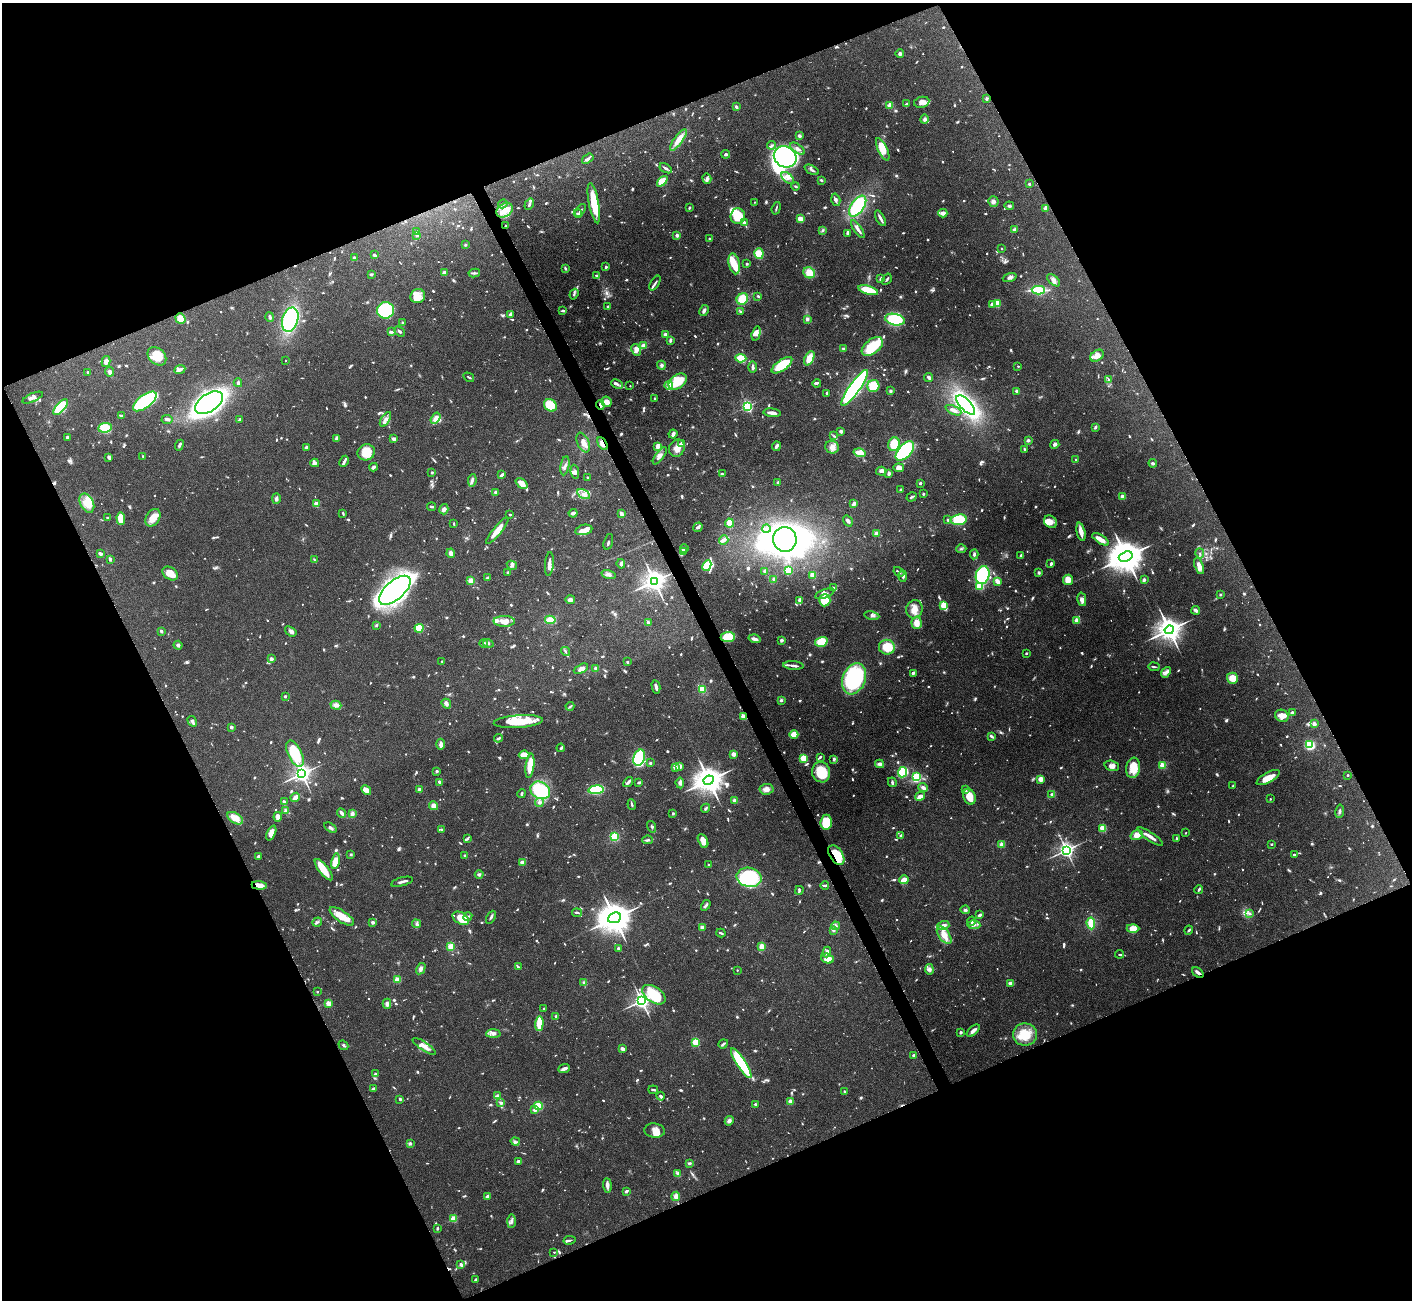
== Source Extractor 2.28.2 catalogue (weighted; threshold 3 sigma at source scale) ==
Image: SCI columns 1-5640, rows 155-5344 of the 5644 x 5631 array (HDU 1 of 3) = the unmasked area's bounding box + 8 px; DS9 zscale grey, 4 x 4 block average (1 PNG px = mean of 4 x 4 image px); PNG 1414 x 1302 px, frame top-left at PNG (2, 3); each listed source drawn as its Kron ellipse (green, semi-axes under 4 px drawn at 4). Shown black and unused: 44% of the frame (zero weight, under 3 of 6 exposures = <1% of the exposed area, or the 3 px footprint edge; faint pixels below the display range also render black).
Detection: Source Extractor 2.28.2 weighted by HDU 2 'WHT'. Background 0.0973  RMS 0.0033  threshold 0.0137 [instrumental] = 3 sigma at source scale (4.09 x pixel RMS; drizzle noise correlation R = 1.36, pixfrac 0.8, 0.05/0.05 arcsec/px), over >= 5 px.
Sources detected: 1578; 40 too faint to see at this stretch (4 x 4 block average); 8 inside a brighter object's white glare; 10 cosmic-ray / hot-pixel residue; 2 long thin detections or spike segments (spike, bleed or trail) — neither listed nor drawn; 40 coinciding with a brighter row at this scale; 123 inside a brighter listed object's ellipse — not listed separately; of the other 1355, all 500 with FLUX_AUTO >= 2.63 (the completeness limit of this list) listed and drawn (855 fainter detections not listed), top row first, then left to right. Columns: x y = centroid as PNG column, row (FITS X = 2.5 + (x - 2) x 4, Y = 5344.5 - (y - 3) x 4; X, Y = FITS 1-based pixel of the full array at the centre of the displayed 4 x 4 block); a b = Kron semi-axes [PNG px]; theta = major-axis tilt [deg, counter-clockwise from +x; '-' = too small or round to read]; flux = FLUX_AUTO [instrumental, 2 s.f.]
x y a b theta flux
900 54 4 3 - 3.9
987 98 2 2 - 13
922 102 8 5 12 14
906 104 4 2 - 3.5
890 105 2 2 - 69
736 107 4 2 - 3.8
925 119 5 3 - 5.3
799 136 3 3 - 4.5
678 140 13 4 54 23
772 145 4 3 - 4.5
797 149 8 3 -35 7.6
883 149 12 5 -65 36
726 154 4 3 - 4.7
785 157 12 10 -32 370
588 159 6 3 36 5.5
666 168 7 2 -31 5
812 170 8 2 -28 3.8
788 178 7 4 -41 9.8
707 179 5 4 - 5.6
821 180 3 2 - 2.7
662 181 6 3 44 35
1029 184 2 2 - 4.6
796 186 4 2 - 2.6
836 200 6 3 -74 5.5
993 201 5 5 - 7.3
754 202 2 2 - 3
594 203 20 5 -79 57
503 204 5 2 - 3.4
529 204 6 2 57 4.2
858 206 12 6 55 140
1009 206 5 3 - 3.6
689 208 3 2 - 3
776 208 6 2 73 2.8
1046 208 4 3 - 6.7
505 210 9 6 32 27
581 210 7 2 52 3.8
943 213 4 3 - 11
578 214 4 2 - 4.6
738 216 8 7 - 60
880 218 8 2 -62 8.3
801 219 3 3 - 27
745 223 2 2 - 27
505 226 2 2 - 2.9
858 229 10 2 -56 9
1014 229 3 3 - 5.3
822 230 4 3 - 3.1
417 232 2 2 - 4.1
847 233 3 2 - 5.2
417 235 3 3 - 3
677 235 2 2 - 20
709 239 2 2 - 12
465 245 2 2 - 12
1002 249 2 2 - 5.4
759 254 5 4 - 40
374 255 4 2 - 5.4
354 258 2 2 - 8.7
734 264 11 5 -77 44
747 264 3 2 - 3.1
606 267 3 2 - 4
565 268 3 2 - 2.8
444 273 3 2 - 12
474 273 6 3 9 3.6
809 273 6 5 - 28
371 274 3 2 - 4.2
597 276 3 2 - 4.5
1010 277 7 3 19 7.1
880 278 3 2 - 4.8
887 279 6 2 58 3
1054 280 8 4 -41 7.3
655 283 8 2 58 4.1
868 290 10 4 -17 63
1038 290 6 3 -2 74
574 294 5 2 - 3.5
418 296 7 7 - 17
758 296 3 2 - 3.4
742 299 6 5 - 47
997 303 4 3 - 22
992 304 2 2 - 16
608 307 2 2 - 13
385 310 8 8 - 220
704 310 6 3 61 7.2
563 311 4 2 - 4.7
740 312 4 3 - 3.3
510 314 4 2 - 6.2
270 317 5 3 - 4.8
180 318 5 4 - 29
807 319 4 3 - 4.4
290 320 12 8 73 190
895 320 10 5 -12 110
402 323 2 2 - 5.3
400 331 6 2 -39 3.9
391 332 3 2 - 6.6
756 333 7 4 75 10
665 335 2 2 - 36
670 340 3 2 - 6
643 345 4 3 - 8
872 346 12 7 37 71
843 349 3 2 - 3.1
636 350 6 4 -62 9.1
157 356 10 8 -44 42
1097 356 7 5 35 14
741 358 5 3 - 48
809 358 8 4 66 23
285 361 2 2 - 3.2
106 362 6 4 77 8.7
661 365 4 3 - 4.6
782 365 12 5 35 79
1018 366 2 2 - 3.9
752 367 6 2 -90 5.3
180 369 5 2 - 8.3
88 372 2 2 - 9.8
110 372 5 2 - 10
469 377 6 2 -32 2.7
929 377 4 3 - 5.3
1108 379 4 2 - 2.6
678 382 10 6 38 69
238 383 4 2 - 3.6
817 383 4 2 - 4.1
617 384 6 3 -24 5.6
669 385 4 3 - 5.2
630 386 2 2 - 2.7
873 386 6 6 - 48
855 388 21 5 55 540
891 391 2 2 - 17
1017 391 2 2 - 20
826 394 3 2 - 3.6
33 398 11 3 24 7.6
655 398 2 2 - 5.1
145 401 14 6 37 190
606 402 5 5 - 16
209 403 15 9 35 790
550 405 7 5 -43 53
600 405 5 2 - 4.4
966 405 12 5 -46 550
747 406 2 2 - 390
61 407 10 4 48 140
953 410 8 3 -25 7.1
772 413 8 3 -7 13
121 416 4 2 - 4.8
435 418 6 3 56 14
167 419 5 3 - 4.4
239 419 4 3 - 2.9
385 419 8 3 58 7.5
1095 427 4 3 - 3.3
105 428 7 5 7 34
841 431 2 2 - 13
673 434 4 3 - 7
834 436 4 2 - 2.7
67 437 4 3 - 4.7
337 438 3 3 - 4.8
394 439 3 2 - 9.2
1028 440 3 2 - 6
583 443 10 6 -65 13
602 444 7 3 -62 11
681 444 2 2 - 28
894 444 7 5 71 57
1055 444 5 3 - 5.5
179 445 6 2 66 4.7
658 446 2 2 - 30
776 446 5 2 - 7.7
306 447 2 2 - 4.1
832 447 7 6 - 13
677 448 9 7 58 17
1024 449 3 2 - 2.9
905 451 12 6 48 270
366 452 9 8 - 33
859 453 6 4 -15 22
143 456 2 2 - 4
660 456 10 4 54 11
109 457 3 2 - 9.2
1076 460 2 2 - 3.6
344 461 6 2 63 5
315 463 4 3 - 4.5
1153 463 4 3 - 3.5
565 466 9 2 80 5.8
373 467 4 2 - 7.4
899 468 5 4 - 8.7
881 471 5 4 - 5.8
432 472 2 2 - 3.8
575 472 7 3 -83 5
889 473 3 2 - 9.6
722 474 4 2 - 3.9
502 475 3 2 - 6.4
587 477 2 2 - 4.8
472 480 6 3 81 5.4
778 482 3 3 - 3.8
522 483 7 3 -41 24
920 483 3 2 - 3.6
901 490 3 2 - 3.5
496 492 3 2 - 4.4
583 494 7 4 -31 10
923 494 2 2 - 3.4
1122 496 2 2 - 43
912 497 5 2 - 3.3
276 499 5 3 - 6
87 503 10 6 -63 30
316 504 2 2 - 46
854 504 4 3 - 7.8
432 507 4 2 - 3.6
444 509 5 4 - 8.7
573 513 4 3 - 8.1
343 514 3 2 - 2.8
621 514 4 2 - 8.3
510 515 2 2 - 5.7
107 518 2 2 - 3.9
153 518 9 6 56 19
121 519 6 3 -86 37
948 520 2 2 - 8.8
959 520 8 5 7 77
848 521 6 3 -57 5.2
1050 522 7 5 -39 13
729 523 4 2 - 36
454 524 3 2 - 2.9
698 527 5 3 - 6.1
766 529 4 3 - 4.2
584 530 8 5 12 10
497 531 17 3 51 36
1081 532 9 3 -77 19
876 534 3 3 - 9.4
785 539 12 11 - 550
1101 539 9 3 -33 17
724 540 5 4 - 5.4
608 542 8 2 73 3.7
684 548 4 2 - 3.2
961 549 5 3 - 3.1
683 552 4 2 - 3.4
451 553 4 3 - 8.9
1200 553 5 2 - 3.1
100 554 3 2 - 7
974 554 5 3 - 4
1021 556 4 2 - 3.3
1126 557 7 5 20 6200
110 559 3 2 - 6.1
315 560 4 2 - 2.8
549 564 12 3 85 11
621 564 5 3 - 4.6
1051 564 3 2 - 5.7
512 565 5 4 - 5.6
707 566 6 4 62 43
1199 566 8 4 -72 17
788 570 3 3 - 49
765 571 3 3 - 3
508 572 2 2 - 3.6
899 572 6 2 -32 3
1039 572 4 3 - 3.4
170 574 8 6 -34 28
609 574 7 4 -14 6.5
813 575 4 2 - 18
983 575 9 6 73 150
903 576 6 3 -90 6.5
487 578 3 2 - 3.3
774 579 4 2 - 4.9
1144 579 3 2 - 3.8
1068 580 5 5 - 18
471 581 4 3 - 18
654 581 4 4 - 1900
997 581 4 2 - 17
980 586 2 2 - 140
833 588 2 2 - 20
395 590 19 9 41 710
825 594 10 3 20 8.3
1220 595 3 2 - 2.7
1082 599 7 4 -78 9
570 600 5 3 - 7.1
825 600 6 5 - 41
799 601 4 3 - 3.7
944 606 4 2 - 70
914 609 9 8 - 18
1196 610 4 3 - 7.3
872 616 7 3 -11 5.8
550 620 5 3 - 35
1077 620 2 2 - 67
504 621 11 5 -1 18
648 622 2 2 - 9.4
916 623 6 5 - 18
376 625 3 2 - 2.8
419 628 4 4 - 56
1169 630 5 4 - 2700
161 631 2 2 - 6.7
291 631 6 3 -37 7.2
728 637 7 5 6 56
754 639 6 3 -17 11
782 640 3 3 - 3.9
821 642 6 4 16 35
483 643 4 3 - 2.7
488 644 5 3 - 4
178 645 4 4 - 4.4
887 647 8 7 - 57
565 651 5 2 - 2.6
1026 653 2 2 - 2.7
271 659 2 2 - 21
442 661 2 2 - 3.7
627 662 2 2 - 4.2
793 665 10 2 -3 7.7
1154 667 5 2 - 2.7
596 668 3 2 - 6.8
581 669 8 4 26 9.1
1166 672 6 4 50 7.5
913 673 4 3 - 4.6
1232 678 5 5 - 28
854 679 16 11 69 240
656 687 7 2 -77 8.5
702 689 3 2 - 30
285 696 2 2 - 9.7
781 700 3 2 - 4.3
446 704 5 4 - 7.2
336 705 5 3 - 7.2
570 706 4 2 - 3
1292 712 3 2 - 4.9
1282 716 7 6 - 18
743 717 2 2 - 63
192 721 6 3 -60 4.2
518 722 25 6 4 56
1314 724 2 2 - 36
231 727 2 2 - 18
794 735 4 4 - 30
991 736 3 2 - 5.4
498 738 4 2 - 4.9
441 744 5 3 - 9.2
1310 745 4 3 - 72
561 748 4 2 - 4.4
295 754 14 7 -64 93
734 754 2 2 - 36
524 755 5 4 - 31
820 757 3 2 - 3
639 758 8 5 72 200
803 758 2 2 - 140
834 759 3 3 - 3.6
650 763 2 2 - 11
880 764 4 3 - 7.4
1163 765 2 2 - 97
530 766 12 3 83 48
680 766 3 2 - 6.5
1112 766 7 5 -17 11
675 767 2 2 - 50
1133 768 10 7 81 38
437 771 2 2 - 14
821 772 10 9 - 65
902 772 5 4 - 130
302 774 3 3 - 1200
1348 775 2 2 - 6.2
916 777 3 2 - 150
1268 778 13 5 29 28
1041 779 4 3 - 14
709 780 5 4 - 3700
440 782 3 2 - 5.2
628 782 5 2 - 5.5
892 782 5 3 - 3.4
639 783 3 2 - 5.7
680 783 5 3 - 5.4
1233 786 2 2 - 6
923 788 5 3 - 9.6
419 789 2 2 - 20
766 789 7 5 6 12
366 790 6 4 -47 16
540 790 10 8 -28 140
596 790 7 3 7 130
965 790 3 2 - 3.5
522 794 4 2 - 3.1
1051 794 2 2 - 3.2
920 796 5 3 - 15
295 797 5 3 - 12
969 797 8 6 -70 28
1270 799 2 2 - 3.4
735 800 2 2 - 26
284 802 4 2 - 5.4
539 802 4 4 - 5.3
632 804 5 2 - 2.7
434 806 4 4 - 12
706 808 5 2 - 3.3
286 810 3 3 - 3.6
1340 811 7 3 80 4.1
342 813 5 2 - 8.8
673 813 2 2 - 4.2
352 814 3 3 - 8.5
278 817 5 3 - 14
235 818 9 5 -31 23
826 822 7 5 85 67
652 827 6 2 -72 3.3
330 828 7 2 -34 5.3
1103 828 2 2 - 110
441 829 2 2 - 5.9
271 833 8 3 66 15
1185 833 2 2 - 2.9
900 835 2 2 - 3.6
1137 835 6 4 16 16
614 837 4 3 - 39
1150 837 15 3 -34 14
467 838 3 2 - 2.7
1176 839 4 2 - 3.5
648 840 5 2 - 4
703 841 7 4 -63 18
1002 844 2 2 - 55
1271 844 2 2 - 2.6
1066 850 3 3 - 920
350 854 3 3 - 2.7
836 855 11 6 -56 68
1294 855 3 2 - 4.9
259 856 4 3 - 4.3
465 856 2 2 - 14
335 861 8 4 79 21
523 862 4 3 - 9.3
709 865 2 2 - 2.9
324 870 13 4 -52 35
479 874 4 3 - 5.1
749 877 12 9 -12 170
904 880 4 3 - 23
402 882 11 2 15 6.2
259 885 7 4 -5 16
825 885 4 2 - 5.1
1199 889 4 2 - 3.4
799 890 4 2 - 3.1
706 905 6 2 58 4.9
965 910 4 3 - 4.1
577 913 5 2 - 2.7
1250 914 3 3 - 3.4
980 915 4 2 - 4.6
342 916 14 5 -34 33
468 917 4 3 - 3.4
491 917 7 2 61 3.9
461 918 9 5 -30 55
615 918 7 5 23 5700
971 921 5 3 - 3.3
317 922 5 2 - 3.5
373 922 2 2 - 6.6
1091 923 6 3 -84 46
416 924 4 3 - 4.5
974 925 6 2 -3 4
836 926 4 3 - 4.3
943 926 6 3 17 11
702 927 3 3 - 6.4
1133 928 6 4 -1 19
833 930 4 3 - 4.5
1189 930 4 2 - 3
721 933 5 2 - 3.8
944 935 10 5 -55 22
451 946 3 3 - 18
761 946 3 3 - 14
618 948 3 2 - 4.2
827 952 5 3 - 6.7
1120 954 4 2 - 2.9
828 959 6 5 - 21
518 967 4 3 - 3.6
421 969 6 4 60 6.8
929 969 5 4 - 7.2
737 970 2 2 - 3.1
1198 972 6 2 -37 7.7
397 980 2 2 - 78
584 983 3 3 - 4.9
1011 983 2 2 - 18
317 992 2 2 - 4
654 995 13 7 -34 110
641 1001 3 3 - 1000
329 1003 2 2 - 55
387 1004 5 4 - 6.6
544 1008 2 2 - 3.8
556 1016 2 2 - 3
539 1023 7 2 88 78
973 1031 8 3 43 9.8
960 1032 3 3 - 4
493 1034 7 4 2 7.8
1025 1034 12 11 - 44
696 1042 2 2 - 140
723 1044 5 2 - 4.5
343 1045 5 3 - 3.6
424 1046 13 4 -34 15
622 1049 3 3 - 9.2
913 1055 3 2 - 3
741 1063 17 4 -57 140
564 1068 6 3 24 7.3
375 1074 3 2 - 3.7
373 1089 4 2 - 4.2
653 1090 5 2 - 5.3
845 1092 2 2 - 13
497 1096 4 3 - 3.6
661 1096 4 2 - 3.6
400 1099 2 2 - 4.2
790 1101 2 2 - 23
501 1103 3 2 - 4.2
755 1104 3 2 - 3
538 1106 4 3 - 48
535 1110 2 2 - 16
729 1121 5 4 - 7.9
654 1131 10 7 -8 19
515 1142 4 3 - 4.1
410 1143 3 3 - 3.8
518 1161 2 2 - 21
689 1163 2 2 - 7.3
678 1173 4 3 - 4.2
607 1185 7 3 -86 9.8
626 1191 4 2 - 4.7
487 1196 3 2 - 8.2
676 1196 4 3 - 11
453 1219 2 2 - 99
511 1221 7 2 89 4.9
437 1228 3 2 - 2.7
569 1240 6 2 12 3.2
554 1252 2 2 - 3.1
461 1264 3 2 - 4.5
476 1280 3 3 - 3.2
Overlapping masked pixels (flux is a lower limit): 8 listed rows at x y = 505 226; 600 405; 602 444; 654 581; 743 717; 836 855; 259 885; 1198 972